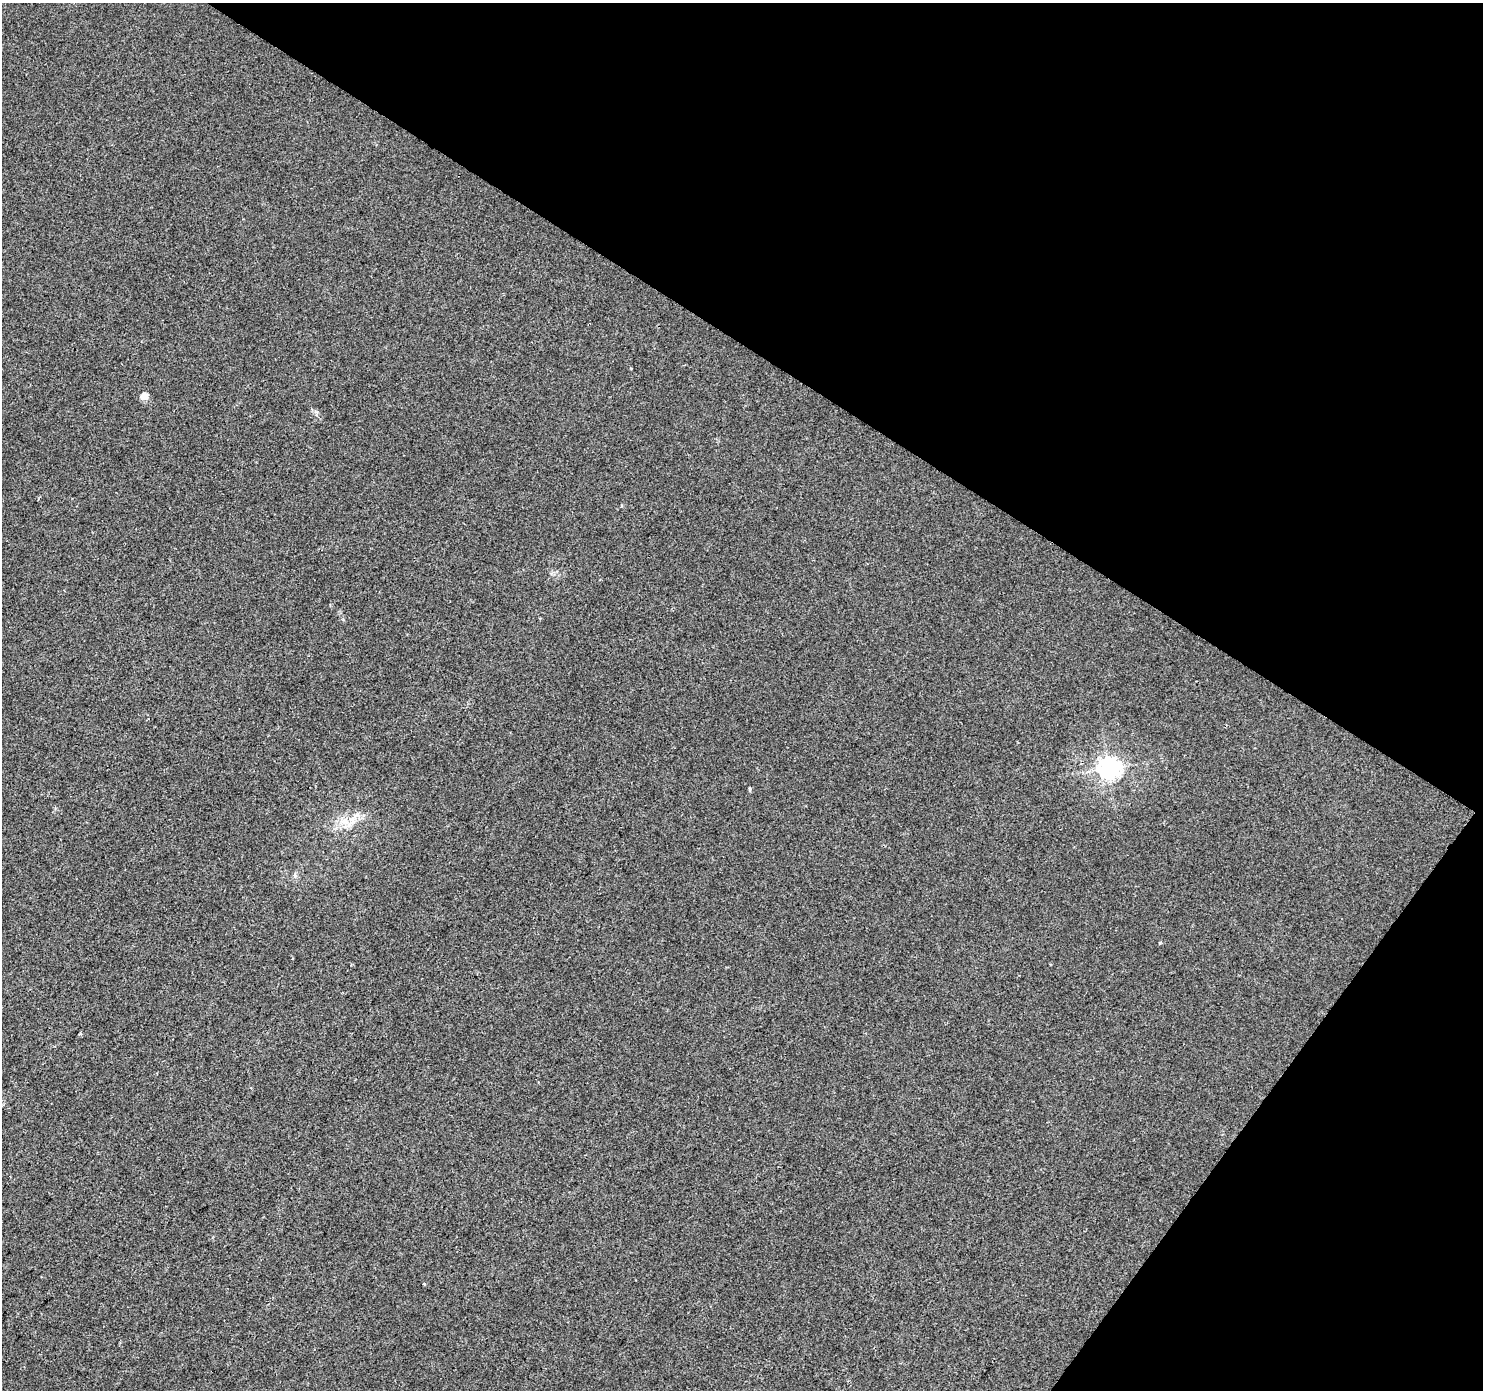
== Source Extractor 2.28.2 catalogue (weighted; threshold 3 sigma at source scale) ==
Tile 8 of 4 x 4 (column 4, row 2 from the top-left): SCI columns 4444-5924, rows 2959-4346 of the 5930 x 5985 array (HDU 1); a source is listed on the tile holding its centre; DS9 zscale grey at full resolution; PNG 1485 x 1392 px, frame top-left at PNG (2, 3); no overlay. Shown black and unused: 31% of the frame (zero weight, under 2 of 3 exposures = <1% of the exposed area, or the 3 px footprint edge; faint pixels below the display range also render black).
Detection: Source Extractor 2.28.2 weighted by HDU 2 'WHT'; one run over the whole footprint, this tile lists its part. Background 0.00612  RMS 0.0046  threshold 0.0208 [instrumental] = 3 sigma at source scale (4.5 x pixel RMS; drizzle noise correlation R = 1.50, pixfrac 1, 0.0396/0.0396 arcsec/px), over >= 5 px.
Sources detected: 8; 1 cosmic-ray / hot-pixel residue — not listed; the other 7 listed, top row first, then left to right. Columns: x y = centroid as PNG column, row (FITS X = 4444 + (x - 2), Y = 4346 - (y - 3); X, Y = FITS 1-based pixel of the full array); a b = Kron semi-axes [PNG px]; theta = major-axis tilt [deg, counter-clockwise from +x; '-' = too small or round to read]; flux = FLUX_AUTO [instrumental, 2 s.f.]
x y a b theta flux
144 396 5 5 - 8.7
1108 768 7 7 - 310
750 790 5 4 - 0.72
345 821 13 11 14 5.7
1160 943 4 3 - 0.67
80 1033 4 4 - 0.53
424 1283 4 3 - 0.53